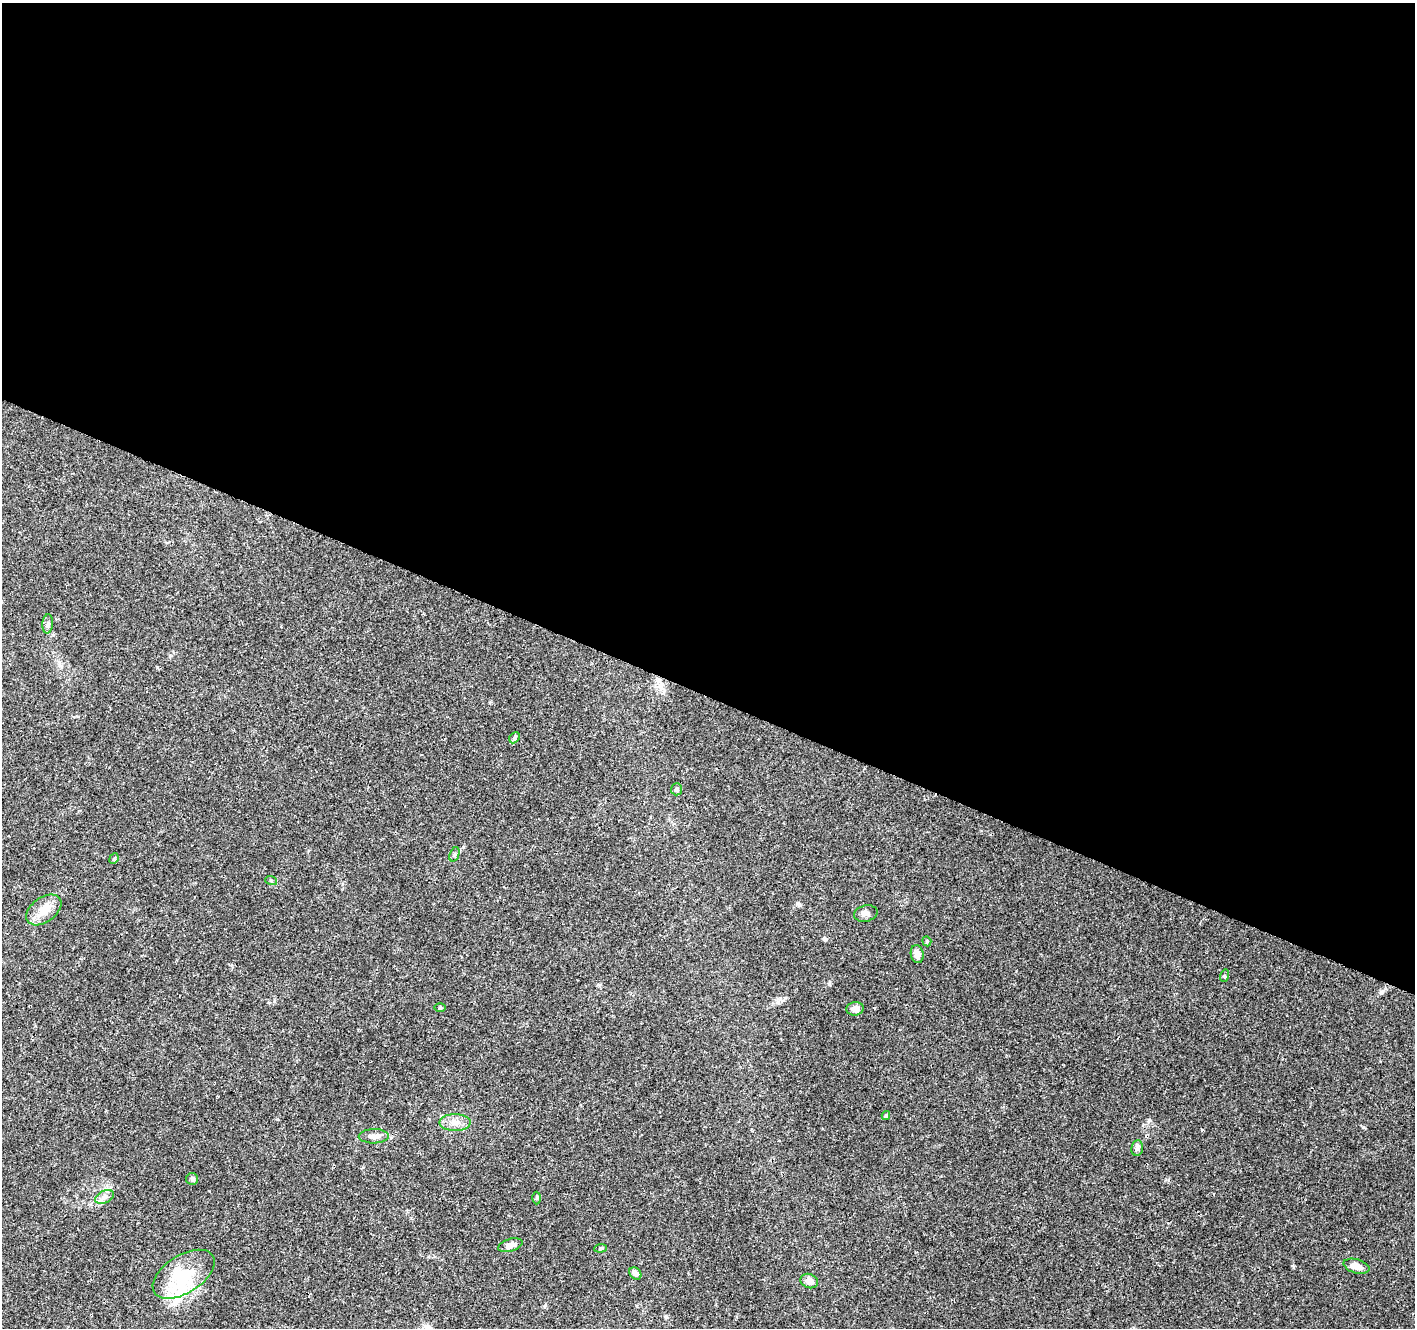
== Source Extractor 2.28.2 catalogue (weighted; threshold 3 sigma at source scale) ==
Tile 3 of 4 x 4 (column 3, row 1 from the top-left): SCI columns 2835-4247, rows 4186-5511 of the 5672 x 5786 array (HDU 1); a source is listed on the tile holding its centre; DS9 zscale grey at full resolution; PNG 1417 x 1330 px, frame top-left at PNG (2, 3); each listed source drawn as its Kron ellipse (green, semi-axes under 4 px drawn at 4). Shown black and unused: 52% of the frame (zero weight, under 3 of 4 exposures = <1% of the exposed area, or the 3 px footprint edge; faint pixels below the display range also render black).
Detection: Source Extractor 2.28.2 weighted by HDU 2 'WHT'; one run over the whole footprint, this tile lists its part. Background 0.0474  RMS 0.0039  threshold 0.0174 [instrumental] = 3 sigma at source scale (4.5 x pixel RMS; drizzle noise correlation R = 1.50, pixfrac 1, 0.0396/0.0396 arcsec/px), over >= 5 px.
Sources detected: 31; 2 inside a brighter object's white glare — neither listed nor drawn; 3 inside a brighter listed object's ellipse — not listed separately; the other 26 listed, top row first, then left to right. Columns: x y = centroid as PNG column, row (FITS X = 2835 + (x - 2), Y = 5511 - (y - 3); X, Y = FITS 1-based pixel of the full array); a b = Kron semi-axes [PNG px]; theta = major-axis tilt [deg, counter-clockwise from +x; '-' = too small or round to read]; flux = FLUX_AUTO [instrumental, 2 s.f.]
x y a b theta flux
48 624 9 5 85 1
514 738 6 4 46 0.6
677 789 6 5 - 1
454 854 7 5 70 0.74
114 859 5 4 - 0.54
271 880 6 4 -19 0.46
44 910 20 12 36 6
866 914 12 8 12 1.6
927 941 5 4 - 0.51
917 954 9 6 -80 2.3
1224 976 6 4 73 0.51
440 1008 5 3 - 0.45
855 1009 8 6 7 2.3
886 1116 4 4 - 0.63
455 1122 15 8 0 3.3
374 1136 15 7 1 2.5
1137 1148 8 6 81 1.4
192 1179 6 6 - 0.84
105 1197 10 6 27 1.7
537 1198 6 4 88 0.51
510 1245 12 6 16 2.3
601 1248 6 4 6 0.56
1356 1266 13 7 -16 3.3
635 1273 7 5 -47 1.6
184 1274 34 19 32 14
809 1281 9 7 -22 2.7
Unlisted compact peaks at least as high as the median listed source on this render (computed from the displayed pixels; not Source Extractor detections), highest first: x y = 1363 1127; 829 984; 463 847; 1168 1180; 1149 1120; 798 903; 157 667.